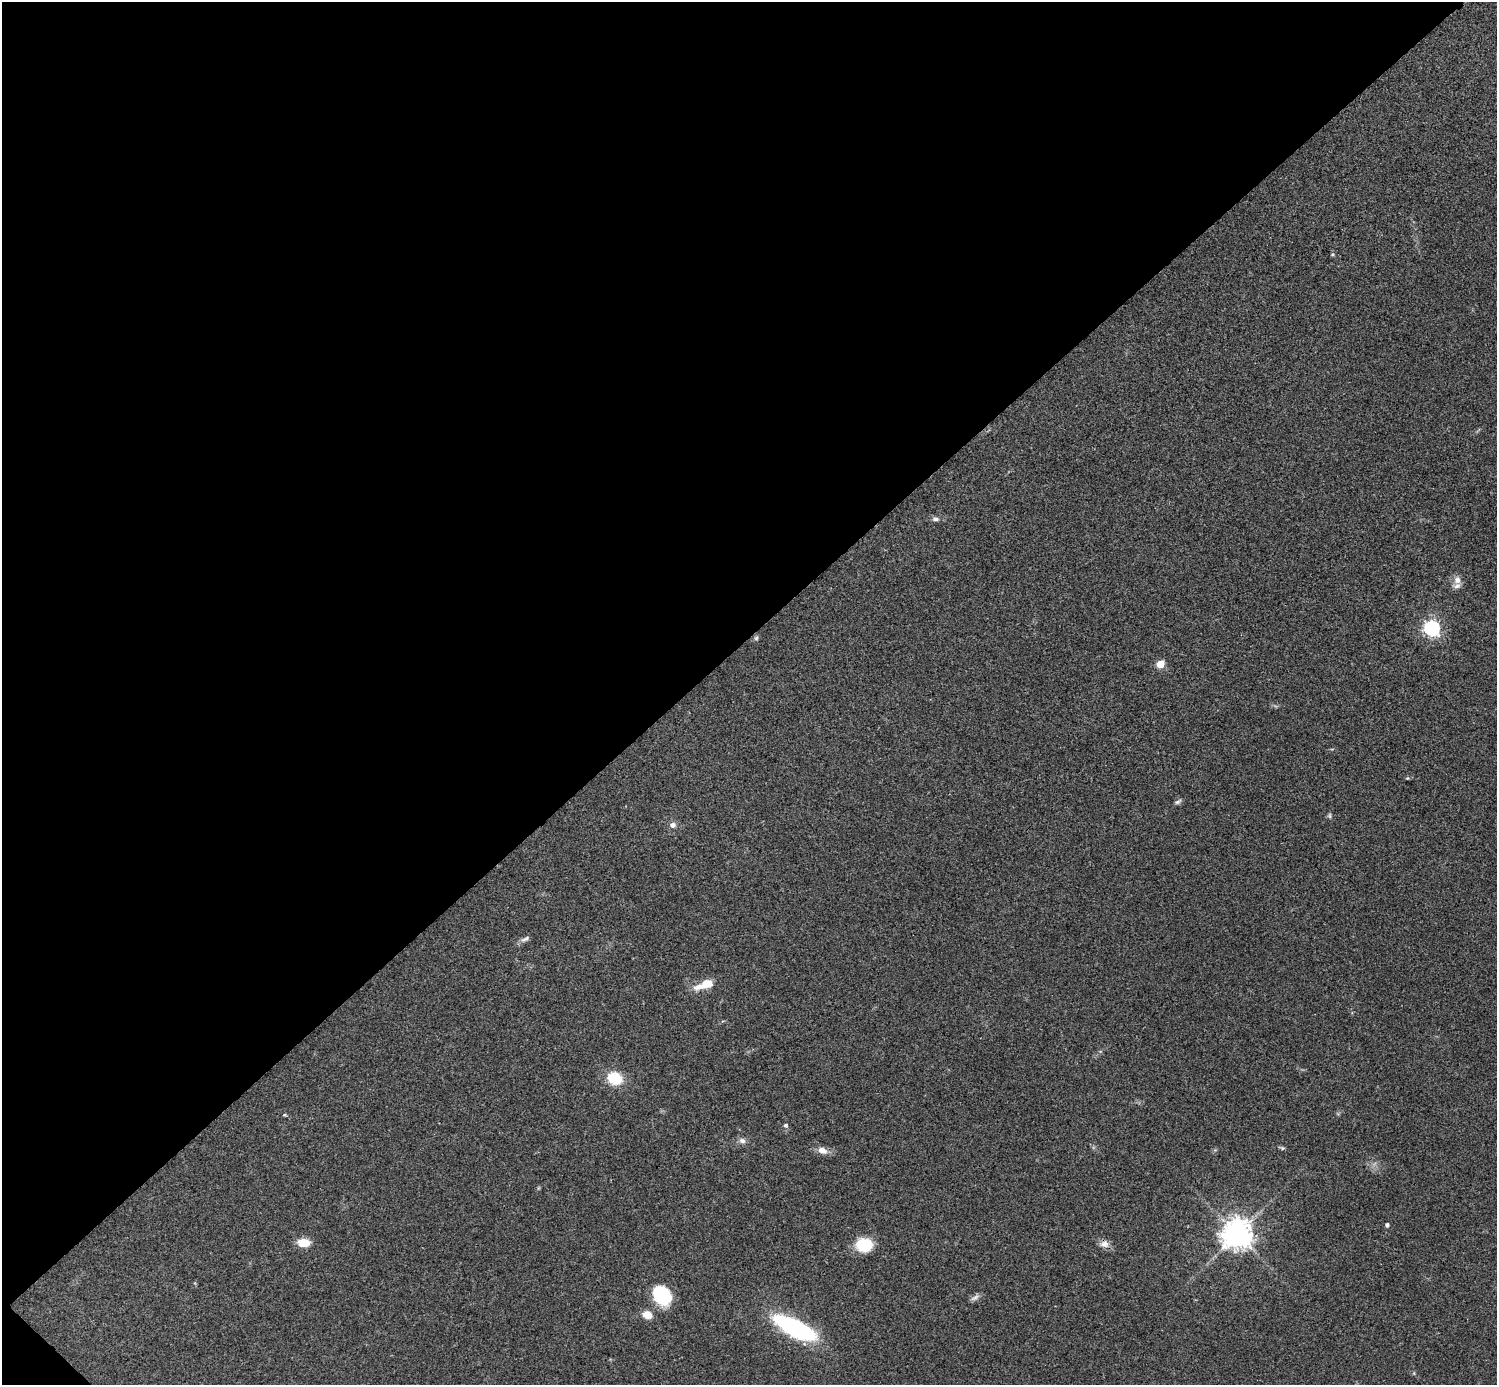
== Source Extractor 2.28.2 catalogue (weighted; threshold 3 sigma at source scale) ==
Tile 5 of 4 x 4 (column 1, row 2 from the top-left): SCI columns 3-1497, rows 2922-4304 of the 5985 x 5985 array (HDU 1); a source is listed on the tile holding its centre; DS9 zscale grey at full resolution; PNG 1499 x 1387 px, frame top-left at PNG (2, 2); no overlay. Shown black and unused: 46% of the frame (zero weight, under 3 of 4 exposures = <1% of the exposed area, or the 3 px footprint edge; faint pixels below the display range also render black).
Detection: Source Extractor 2.28.2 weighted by HDU 2 'WHT'; one run over the whole footprint, this tile lists its part. Background 0.0709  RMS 0.0053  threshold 0.0239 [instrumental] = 3 sigma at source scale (4.5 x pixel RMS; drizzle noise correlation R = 1.50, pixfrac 1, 0.05/0.05 arcsec/px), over >= 5 px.
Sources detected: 29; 1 inside a brighter object's white glare — not listed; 2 inside a brighter listed object's ellipse — not listed separately; the other 26 listed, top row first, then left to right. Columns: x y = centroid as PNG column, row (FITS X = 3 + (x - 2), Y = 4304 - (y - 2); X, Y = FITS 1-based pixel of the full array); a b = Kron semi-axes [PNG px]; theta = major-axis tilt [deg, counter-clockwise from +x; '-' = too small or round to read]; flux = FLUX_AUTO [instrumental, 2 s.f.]
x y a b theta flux
1332 254 6 5 - 0.72
935 519 8 6 -2 1.8
1457 580 11 10 - 3.5
1432 628 6 6 - 160
756 638 7 5 46 0.99
1160 664 5 5 - 18
1178 802 10 5 25 1.3
1329 816 7 5 86 0.95
672 825 7 6 - 2.2
525 939 14 6 25 2
707 984 15 9 21 8.5
615 1078 12 10 -19 20
284 1115 6 3 0 0.55
786 1125 6 5 - 1.1
742 1141 9 7 -16 2.2
1282 1148 8 5 -21 0.9
822 1150 13 8 -20 4
1387 1225 4 4 - 1.4
1237 1234 9 8 - 880
304 1243 10 7 -3 11
1104 1244 12 9 8 3.5
864 1245 14 11 -9 22
662 1296 16 14 -59 37
975 1298 13 6 29 2
647 1315 11 9 -18 5.2
797 1329 44 14 -25 83